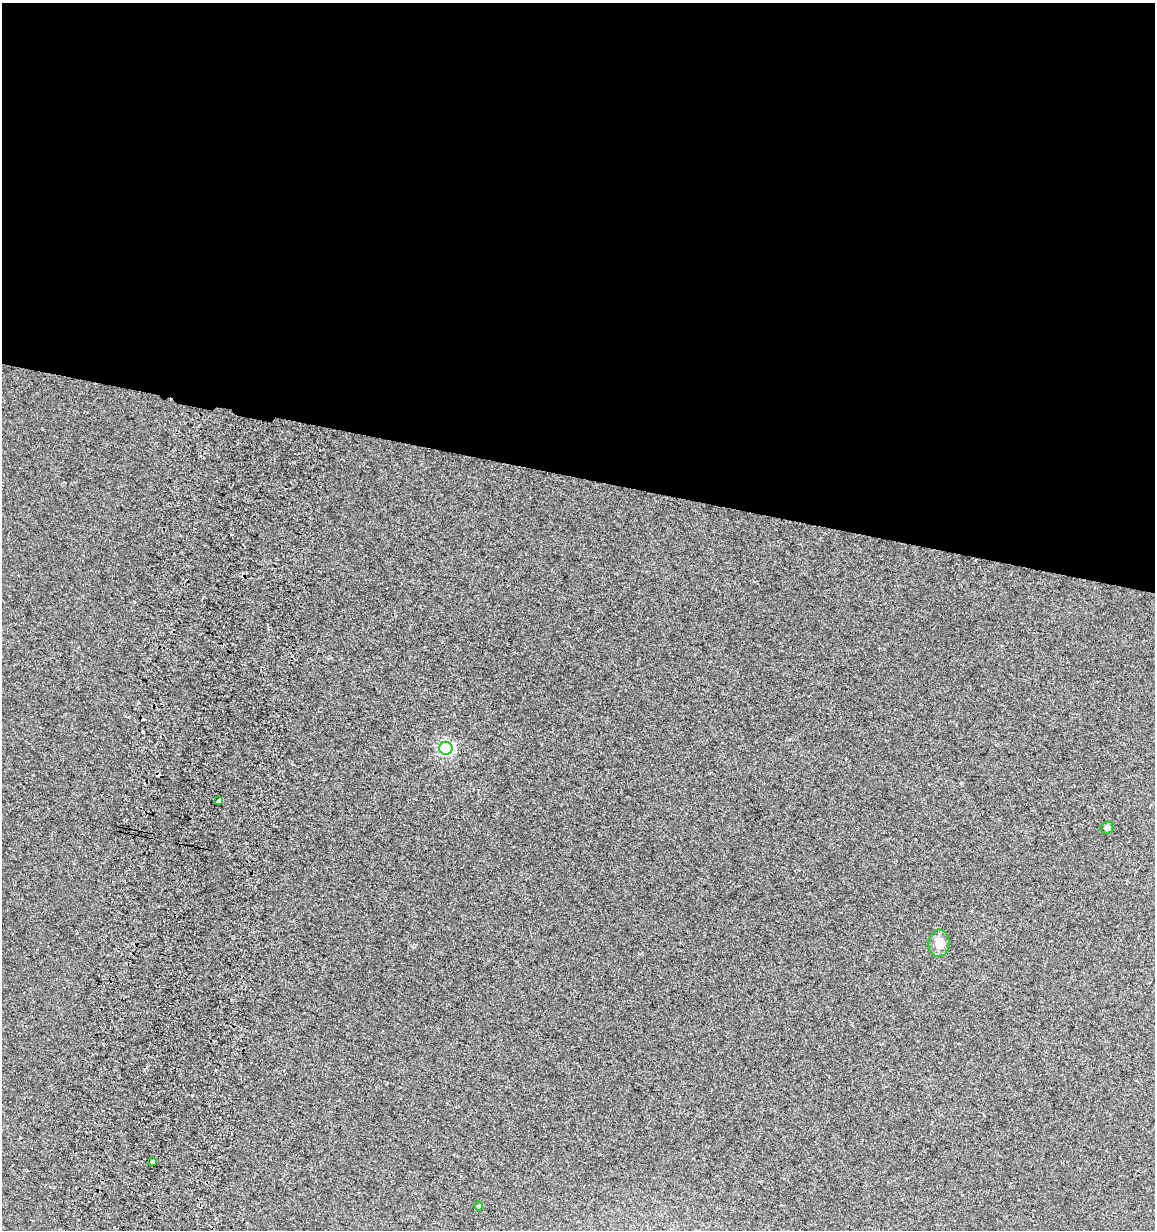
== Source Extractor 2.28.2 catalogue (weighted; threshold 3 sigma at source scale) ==
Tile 3 of 4 x 4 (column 3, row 1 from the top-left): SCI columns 2649-3801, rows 3713-4940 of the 5296 x 4961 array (HDU 1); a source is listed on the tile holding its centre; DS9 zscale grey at full resolution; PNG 1157 x 1232 px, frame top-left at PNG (2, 3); each listed source drawn as its Kron ellipse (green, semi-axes under 4 px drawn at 4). Shown black and unused: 39% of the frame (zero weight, under 2 of 3 exposures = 3% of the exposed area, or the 3 px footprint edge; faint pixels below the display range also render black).
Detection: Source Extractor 2.28.2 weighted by HDU 2 'WHT'; one run over the whole footprint, this tile lists its part. Background 0.0201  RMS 0.0076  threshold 0.0343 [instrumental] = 3 sigma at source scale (4.5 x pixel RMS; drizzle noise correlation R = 1.50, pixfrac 1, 0.0396/0.0396 arcsec/px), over >= 5 px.
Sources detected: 8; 2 cosmic-ray / hot-pixel residue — neither listed nor drawn; the other 6 listed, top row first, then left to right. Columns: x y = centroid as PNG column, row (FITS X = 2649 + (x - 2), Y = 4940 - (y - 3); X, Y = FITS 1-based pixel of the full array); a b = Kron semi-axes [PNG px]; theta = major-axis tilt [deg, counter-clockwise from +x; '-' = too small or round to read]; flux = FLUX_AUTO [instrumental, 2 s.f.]
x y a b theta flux
446 748 6 6 - 140
218 800 3 3 - 5.1
1107 828 7 6 - 1.7
939 943 14 10 87 7.6
152 1162 3 3 - 4.1
479 1206 4 4 - 0.84